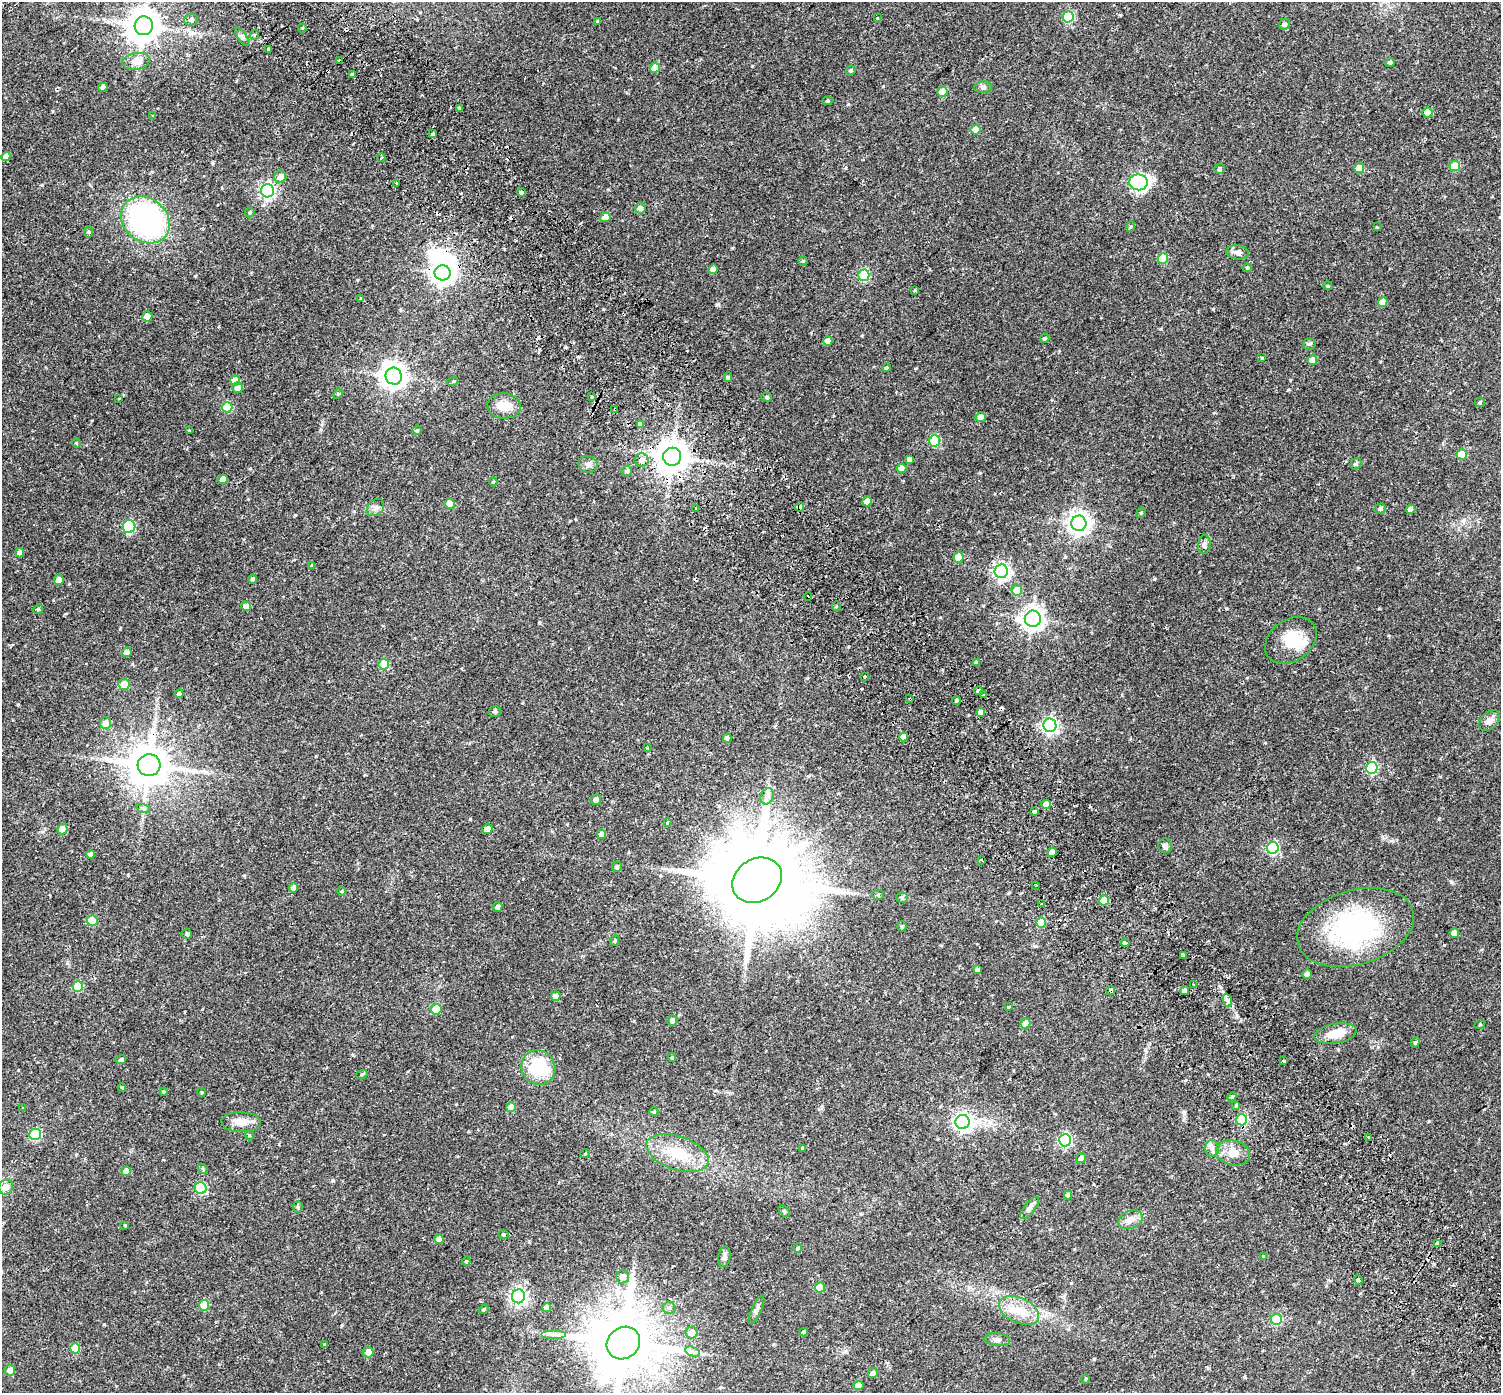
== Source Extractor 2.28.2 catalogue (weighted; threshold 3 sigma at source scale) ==
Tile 6 of 4 x 4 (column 2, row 2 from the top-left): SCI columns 1570-3068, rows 3021-4411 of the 6143 x 6102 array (HDU 1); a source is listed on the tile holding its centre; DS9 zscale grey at full resolution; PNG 1503 x 1395 px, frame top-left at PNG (2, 2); each listed source drawn as its Kron ellipse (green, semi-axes under 4 px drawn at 4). Shown black and unused: <1% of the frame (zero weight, under 2 of 3 exposures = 5% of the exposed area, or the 3 px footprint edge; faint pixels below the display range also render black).
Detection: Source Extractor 2.28.2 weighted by HDU 2 'WHT'; one run over the whole footprint, this tile lists its part. Background 0.0598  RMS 0.0046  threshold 0.0206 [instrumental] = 3 sigma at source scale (4.5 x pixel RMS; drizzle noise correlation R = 1.50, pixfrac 1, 0.0396/0.0396 arcsec/px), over >= 5 px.
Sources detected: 268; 3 inside a brighter object's white glare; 17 cosmic-ray / hot-pixel residue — neither listed nor drawn; the other 248 listed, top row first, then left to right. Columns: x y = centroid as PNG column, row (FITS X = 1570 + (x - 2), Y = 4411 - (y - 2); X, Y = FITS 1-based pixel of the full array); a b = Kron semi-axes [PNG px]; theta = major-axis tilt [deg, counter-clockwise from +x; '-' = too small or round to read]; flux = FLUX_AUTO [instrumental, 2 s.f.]
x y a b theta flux
1068 17 5 5 - 28
877 18 4 2 - 0.24
191 20 7 6 - 1.3
598 22 4 3 - 0.83
1284 24 5 5 - 1.4
144 26 9 9 - 780
302 28 4 4 - 0.43
254 35 5 3 - 0.47
242 37 10 4 -56 1.1
268 49 3 3 - 2.5
136 61 14 8 9 3.6
340 61 3 2 - 1.1
1390 63 5 4 - 0.73
655 68 5 5 - 6
851 70 5 4 - 0.72
352 75 3 3 - 1.5
103 87 5 4 - 1.5
983 87 9 5 7 1.1
942 91 5 5 - 5.8
828 101 5 4 - 0.51
459 108 4 3 - 2.6
1427 113 5 5 - 6.3
153 116 4 4 - 0.37
976 130 5 5 - 5.5
432 134 3 3 - 4.1
6 157 5 4 - 2.2
381 158 4 3 - 0.6
1455 166 5 5 - 11
1359 168 5 4 - 5.5
1219 169 5 5 - 0.73
280 177 6 6 - 2.8
1138 182 9 8 - 79
396 184 3 2 - 0.67
267 191 7 6 - 100
522 192 4 3 - 1
640 208 5 5 - 1.7
250 212 5 4 - 0.56
605 217 5 5 - 3.4
145 220 26 21 -39 88
1130 227 5 3 - 0.47
1377 227 4 4 - 0.35
88 232 6 4 -89 0.47
1237 252 11 7 -5 1.8
1163 258 5 5 - 13
803 261 4 4 - 0.4
1247 268 4 3 - 0.57
713 269 5 4 - 3
443 273 8 8 - 280
864 275 5 5 - 29
1328 286 4 3 - 0.37
915 290 4 3 - 0.53
361 298 4 4 - 0.35
1383 302 5 4 - 4.6
147 316 5 5 - 4.1
1045 338 5 4 - 0.79
828 341 4 4 - 3.3
1309 344 6 5 - 0.73
1262 358 4 4 - 0.35
1312 360 5 5 - 3.1
887 368 4 4 - 0.54
394 376 8 8 - 380
728 377 5 4 - 0.59
235 381 5 5 - 5.6
453 381 5 3 - 0.4
238 388 5 5 - 3.9
338 394 5 4 - 0.5
592 396 3 3 - 0.75
767 397 5 4 - 0.73
119 399 3 2 - 0.41
1480 402 5 4 - 0.52
504 406 17 12 -3 5.8
227 407 5 5 - 15
615 409 4 3 - 1.1
981 417 5 5 - 3.4
640 425 3 3 - 24
189 430 3 2 - 0.62
417 430 5 4 - 0.7
935 441 6 5 - 23
76 443 4 4 - 0.39
1462 454 5 5 - 9.6
672 457 9 9 - 760
910 459 4 4 - 1.5
642 460 7 7 - 2.4
588 464 9 8 - 1.7
1356 464 6 5 - 0.69
901 468 5 4 - 3.7
627 471 5 5 - 0.9
223 479 5 4 - 4.1
493 482 4 4 - 0.45
867 501 5 4 - 3.5
450 504 5 5 - 4.2
800 507 4 3 - 2.2
376 508 10 7 46 1.5
1380 508 6 5 - 1.1
696 509 3 2 - 0.75
1411 509 4 4 - 3.2
1141 513 5 4 - 0.58
1079 523 8 7 - 270
129 527 6 6 - 34
1204 544 10 6 84 1.4
20 553 5 4 - 1.4
958 557 5 5 - 7.9
311 565 3 3 - 1.1
1001 571 7 6 - 110
253 579 5 4 - 0.85
59 580 5 4 - 3.4
1017 590 5 5 - 5.4
808 596 4 2 - 1
246 606 5 4 - 3.6
836 606 4 3 - 0.42
38 609 5 4 - 0.54
1033 619 8 8 - 280
1291 640 28 20 35 12
127 652 5 4 - 3.8
976 662 4 4 - 0.53
384 664 5 5 - 14
864 676 3 3 - 0.56
124 684 5 5 - 5.4
978 691 4 3 - 4.1
179 694 4 4 - 0.95
983 695 3 3 - 1.5
910 699 3 2 - 0.33
956 701 4 3 - 4.6
495 711 6 5 - 0.85
981 713 4 4 - 3.5
1489 720 12 8 42 2.6
105 723 6 5 - 4
1050 725 7 6 - 120
903 737 4 4 - 3
727 738 4 4 - 2.2
647 748 3 2 - 0.33
149 765 11 11 - 1400
1372 768 6 5 - 40
767 796 8 6 68 1.8
596 800 5 4 - 1.6
1046 804 4 4 - 4.7
143 808 7 4 -18 0.79
1034 811 4 3 - 9.1
667 823 3 3 - 0.62
62 829 5 5 - 3.8
487 829 5 5 - 2.5
602 834 5 4 - 3.4
1165 846 7 7 - 1.4
1273 848 6 6 - 42
1052 852 5 4 - 4.5
91 854 4 4 - 1.1
981 860 3 2 - 0.35
617 867 5 5 - 0.84
757 880 26 21 31 7400
1036 885 2 2 - 0.49
294 888 4 4 - 2.3
342 891 5 3 - 0.37
878 895 5 5 - 0.55
902 897 6 5 - 0.59
1104 900 5 5 - 7.8
1041 904 3 2 - 0.4
497 907 5 4 - 1.1
92 921 5 5 - 13
1041 923 5 5 - 9.5
902 926 5 4 - 0.59
1355 927 60 37 17 63
1454 933 5 4 - 3.4
187 934 5 4 - 0.73
615 941 5 4 - 0.5
1125 943 4 3 - 1.2
1184 955 3 2 - 0.71
977 969 3 3 - 6
1307 974 5 4 - 1.5
1193 985 3 3 - 1
78 986 5 5 - 13
1111 991 5 3 - 5.3
1184 991 4 4 - 1
556 996 5 4 - 4.3
1227 1000 7 4 -71 1.1
1009 1007 4 3 - 0.48
436 1009 5 5 - 10
672 1021 5 5 - 1.4
1025 1023 5 5 - 3.9
1480 1024 5 3 - 0.34
1336 1033 21 10 10 6.8
1415 1042 5 4 - 0.52
672 1057 4 4 - 0.53
121 1059 5 4 - 1.1
1283 1060 3 3 - 1.9
538 1067 18 16 -52 20
362 1074 6 3 19 0.42
122 1088 4 2 - 0.7
164 1092 4 4 - 0.41
201 1092 4 3 - 0.34
1232 1097 4 4 - 0.57
1236 1106 3 3 - 1.3
511 1107 5 5 - 5.7
23 1108 3 3 - 0.74
654 1112 4 4 - 0.43
1242 1120 5 5 - 17
241 1122 20 10 -2 4.7
962 1122 7 7 - 120
35 1134 6 5 - 33
249 1135 5 3 - 0.38
1369 1137 3 3 - 1.1
1065 1140 6 6 - 56
802 1148 4 2 - 0.31
1212 1148 8 7 - 1.6
677 1153 32 16 -19 14
1233 1153 17 12 -12 5.1
585 1154 5 3 - 0.31
1081 1158 5 5 - 1.8
203 1169 6 4 -47 0.57
126 1171 5 4 - 4
6 1187 7 7 - 3.2
201 1188 6 5 - 28
1068 1195 4 4 - 1.2
298 1207 5 5 - 0.62
1029 1208 13 5 52 1.6
784 1211 6 4 -45 0.59
1131 1220 13 8 21 2.9
125 1225 4 4 - 0.42
503 1234 5 3 - 0.42
439 1239 5 4 - 2.6
1437 1243 4 3 - 3.1
798 1248 5 4 - 0.77
1264 1256 3 3 - 1.5
724 1257 10 6 80 1.3
466 1261 5 4 - 0.5
622 1277 6 6 - 2.2
1358 1280 5 3 - 1.8
820 1287 5 5 - 8.4
518 1296 7 6 - 110
204 1305 5 5 - 9.1
547 1308 4 4 - 2.9
669 1308 6 6 - 0.99
484 1309 5 3 - 0.37
756 1310 15 5 66 1.4
1019 1310 21 12 -25 7.8
1276 1319 5 5 - 27
804 1332 4 4 - 0.82
691 1333 6 6 - 4.1
554 1334 12 2 0 1.3
997 1340 13 6 -6 1.4
623 1343 17 15 40 3400
324 1344 3 3 - 0.42
75 1348 5 5 - 8.7
368 1352 5 5 - 3.3
693 1352 8 4 -19 1.3
10 1370 5 5 - 2.6
873 1373 5 5 - 1.6
1086 1379 5 3 - 0.37
858 1385 5 4 - 3.2
Overlapping masked pixels (flux is a lower limit): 10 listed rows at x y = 340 61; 443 273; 615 409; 672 457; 642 460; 800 507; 910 699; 149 765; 1111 991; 1437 1243
Isophote crosses this tile's border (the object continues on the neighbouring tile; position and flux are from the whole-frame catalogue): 1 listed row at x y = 623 1343
Unlisted compact peaks at least as high as the median listed source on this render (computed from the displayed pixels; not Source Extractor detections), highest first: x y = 1451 882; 1154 579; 718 304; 1439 819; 470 819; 578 357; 195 276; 104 1324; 848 104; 18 704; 1378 1047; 883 86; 42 185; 1184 1113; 980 473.